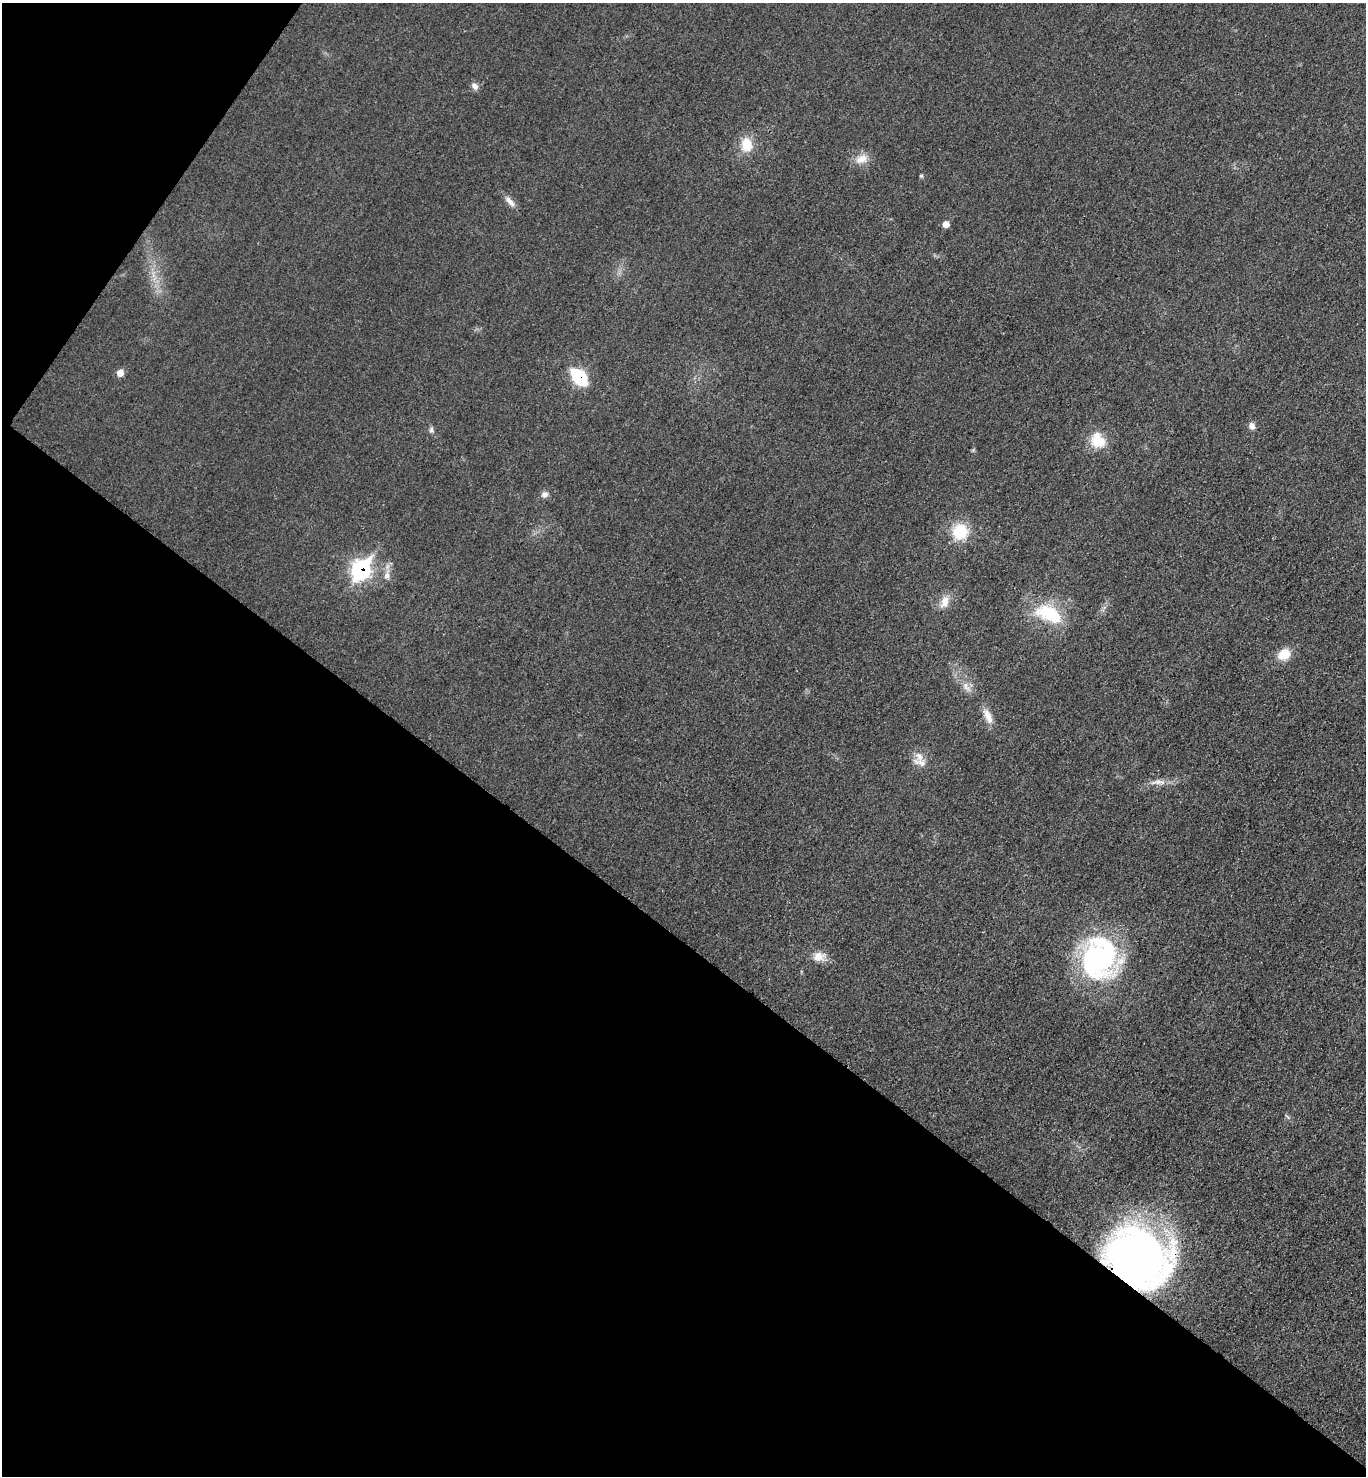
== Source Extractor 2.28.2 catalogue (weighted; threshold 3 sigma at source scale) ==
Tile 9 of 4 x 4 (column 1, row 3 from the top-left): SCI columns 164-1527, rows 1486-2959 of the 5923 x 5917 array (HDU 1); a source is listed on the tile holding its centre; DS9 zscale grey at full resolution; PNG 1368 x 1478 px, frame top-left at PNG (2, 3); no overlay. Shown black and unused: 39% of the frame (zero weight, under 3 of 4 exposures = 1% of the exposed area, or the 3 px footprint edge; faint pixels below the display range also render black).
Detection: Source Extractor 2.28.2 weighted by HDU 2 'WHT'; one run over the whole footprint, this tile lists its part. Background 0.0209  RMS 0.0058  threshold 0.0262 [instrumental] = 3 sigma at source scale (4.5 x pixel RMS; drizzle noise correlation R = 1.50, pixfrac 1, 0.05/0.05 arcsec/px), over >= 5 px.
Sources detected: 26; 1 inside a brighter listed object's ellipse — not listed separately; the other 25 listed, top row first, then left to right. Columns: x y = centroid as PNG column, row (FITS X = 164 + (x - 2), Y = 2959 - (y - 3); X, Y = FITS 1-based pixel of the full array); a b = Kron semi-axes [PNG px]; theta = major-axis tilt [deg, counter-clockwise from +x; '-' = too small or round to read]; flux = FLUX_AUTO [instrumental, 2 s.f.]
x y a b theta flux
475 86 10 7 -43 2.5
746 144 20 14 -83 11
861 159 18 11 21 6.2
921 176 5 4 - 0.76
510 202 19 6 -48 3.5
946 224 6 6 - 4
120 373 7 7 - 4.2
579 377 15 9 -47 35
1252 426 9 7 -62 2.6
431 430 8 5 76 1.4
1098 440 20 17 -37 13
545 494 9 7 9 2.2
960 531 14 14 - 21
361 570 11 8 58 160
387 575 10 7 60 2.8
945 602 19 10 64 5.8
1049 614 37 18 -24 29
1284 654 14 11 33 9.6
966 686 14 7 -67 3.9
988 716 21 8 -66 5.9
919 756 15 9 -63 4.8
1158 782 19 7 1 4.2
818 956 13 12 - 5.8
1099 958 43 33 75 110
1138 1259 46 40 -32 390
Overlapping masked pixels (flux is a lower limit): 3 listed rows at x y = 579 377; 361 570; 1138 1259